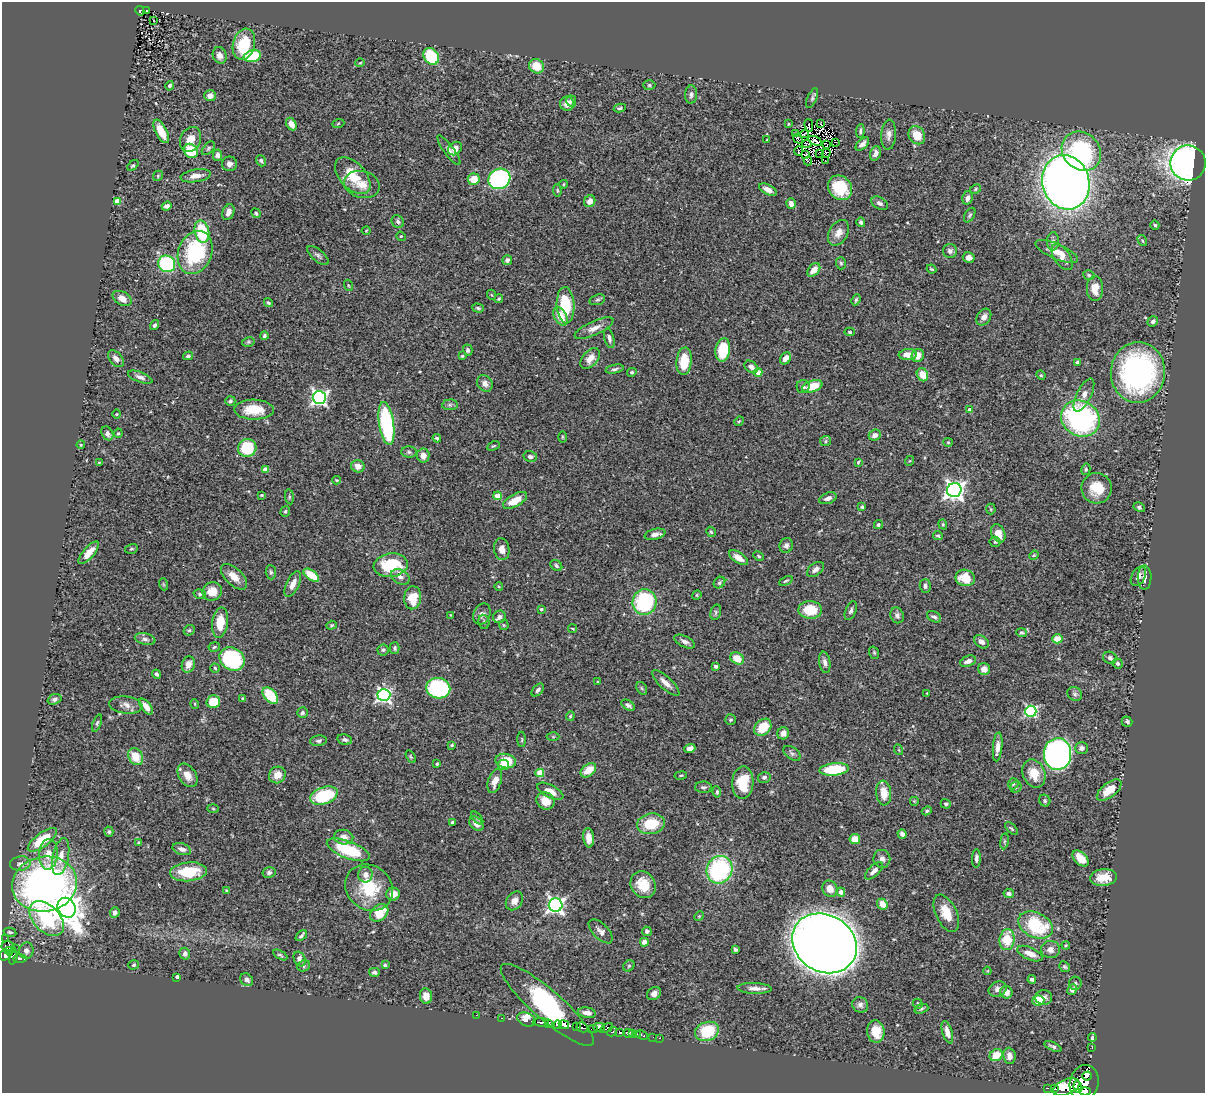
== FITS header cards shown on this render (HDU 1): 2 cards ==
NAXIS1  =                 1203
NAXIS2  =                 1091

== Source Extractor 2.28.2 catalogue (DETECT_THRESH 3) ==
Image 1203 x 1091 px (HDU 1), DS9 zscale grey, 1 PNG px = 1 image px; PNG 1207 x 1095 px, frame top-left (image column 1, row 1091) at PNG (2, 2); each listed source drawn as its Kron ellipse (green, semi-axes under 4 px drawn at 4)
Background 0.716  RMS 0.029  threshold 0.0868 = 3 sigma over >= 5 px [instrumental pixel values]
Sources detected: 440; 3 with non-positive FLUX_AUTO (blend fragments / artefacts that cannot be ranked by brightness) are neither listed nor drawn; the other 437 listed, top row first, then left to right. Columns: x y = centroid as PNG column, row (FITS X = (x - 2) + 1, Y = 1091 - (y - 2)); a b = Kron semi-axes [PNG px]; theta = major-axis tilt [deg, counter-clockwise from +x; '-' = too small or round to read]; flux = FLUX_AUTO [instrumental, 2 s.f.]
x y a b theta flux
146 10 3 3 - 51
140 11 5 3 - 64
153 20 3 2 - 2.5
244 44 16 11 75 76
220 55 8 6 -72 9.6
252 56 9 5 13 100
431 56 9 7 -57 110
360 63 5 3 - 1.5
536 66 8 6 -40 38
649 85 6 5 - 3
170 86 5 4 - 4.7
691 95 9 6 85 5.7
210 96 6 5 - 11
812 98 10 4 67 4.2
571 101 5 5 - 6.6
567 104 7 7 - 14
620 108 6 3 11 3.3
291 124 7 4 -61 17
338 124 6 4 21 2.2
788 124 4 3 - 1.6
820 124 3 2 - 0.8
809 125 6 2 -78 2.9
161 131 13 5 -63 33
860 131 7 3 85 3.4
795 134 3 2 - 2.1
804 134 4 2 - 1.6
889 135 15 7 86 11
917 135 9 7 -56 35
798 139 5 2 - 0.57
191 140 13 10 65 21
767 140 3 3 - 2.4
815 141 7 3 -30 2.9
835 142 3 2 - 1.2
807 144 4 3 - 0.44
827 144 2 2 - 2.4
862 144 8 5 44 7.3
208 148 8 5 46 3.6
455 149 7 6 - 13
449 150 18 5 -54 8.3
191 151 7 6 - 71
799 151 5 2 - 2.1
1081 151 21 18 -45 230
819 153 3 2 - 2.1
826 153 5 3 - 1.2
875 153 7 5 73 10
217 155 5 4 - 9.4
806 155 3 2 - 1.4
825 160 2 2 - 1.9
261 161 6 4 -53 4.1
808 161 4 2 - 2.8
1188 163 18 17 - 920
229 164 7 7 - 9.1
133 166 6 4 43 3.2
158 176 5 4 - 2.2
196 176 15 6 8 16
353 176 22 13 -47 55
474 179 6 5 - 30
499 179 11 10 - 330
1066 182 27 23 -75 2100
362 184 18 13 -13 28
564 184 4 3 - 1.9
840 188 13 11 -49 78
976 189 6 4 30 2.3
557 190 6 4 -84 2.7
768 190 9 5 -28 12
967 198 7 5 77 8.2
118 201 4 4 - 38
590 201 6 5 - 13
880 203 9 5 -30 5.9
791 204 5 4 - 8.1
167 206 5 4 - 7.4
228 212 8 5 67 9.2
256 213 5 4 - 2.8
970 215 8 4 59 3.6
398 222 7 5 -48 3.9
861 222 5 4 - 4.5
1155 225 5 4 - 2.9
366 231 4 4 - 1.8
202 232 11 7 -77 91
838 233 14 9 60 17
401 236 5 4 - 2.4
1142 240 6 3 -59 2.3
1053 241 9 6 88 6.8
950 251 7 7 - 6.9
1057 251 23 7 -24 32
195 252 22 16 69 160
318 256 13 6 -40 6.3
1062 257 15 7 -56 16
969 258 6 5 - 9
507 260 5 5 - 6.8
841 263 6 5 - 3.2
167 264 9 8 - 190
931 269 5 3 - 2.4
814 270 8 5 48 19
1089 275 6 4 -17 3.5
348 285 5 3 - 1.8
1095 288 12 8 90 23
492 295 5 3 - 1.7
122 298 10 6 -29 15
499 299 4 3 - 2.3
597 300 8 5 18 4
856 300 6 3 65 3
268 303 5 3 - 3.2
565 305 18 9 -87 83
478 308 6 3 -16 3.2
560 316 10 6 -59 27
984 317 9 6 55 11
1153 321 5 5 - 5.5
155 325 5 4 - 4.1
594 328 21 7 24 16
850 332 5 4 - 2.8
264 336 4 4 - 4
609 338 10 5 -74 6.1
248 342 6 4 12 3
468 350 6 4 -75 5.1
723 350 12 7 82 74
908 354 9 5 4 18
918 355 6 6 - 15
188 356 5 4 - 3.7
462 356 4 4 - 2.4
786 358 6 5 - 13
116 359 10 6 -51 9.6
590 359 12 7 48 15
684 361 14 7 84 55
1077 362 4 3 - 8.6
751 367 7 5 -35 8.9
615 369 9 4 12 4.6
632 372 5 4 - 3.5
758 372 4 4 - 25
1138 372 30 27 87 410
922 375 7 5 -63 28
1041 375 5 4 - 2.6
140 377 13 5 -21 7.9
485 383 9 7 -53 12
812 386 10 5 17 51
803 387 6 6 - 5.6
1084 395 18 7 63 15
319 398 6 6 - 570
230 401 5 4 - 4.8
450 405 8 5 6 4.6
254 410 20 10 -1 48
970 410 4 4 - 11
117 414 5 3 - 1.6
1080 419 20 17 -29 370
739 421 5 4 - 2.2
386 423 22 7 -81 230
107 433 7 5 -58 9.6
118 433 5 4 - 2.3
875 435 6 5 - 9.5
562 437 5 3 - 1.9
437 438 4 3 - 3.3
825 441 5 5 - 3
948 442 5 4 - 2.2
81 445 4 3 - 2
493 446 6 3 26 2.3
247 448 9 9 - 97
409 452 8 5 -1 4.4
423 455 7 6 - 15
530 457 7 5 -11 5.3
909 461 5 3 - 1.6
99 462 4 2 - 1.2
858 462 3 3 - 2.3
358 466 7 6 - 14
1086 469 6 4 78 3.3
265 470 4 4 - 23
337 480 4 3 - 1.8
1097 488 15 15 - 41
954 490 7 7 - 1100
261 495 3 3 - 2.2
498 496 4 4 - 39
289 497 7 4 -82 2.9
828 498 9 5 21 7.1
515 500 13 6 30 28
862 507 4 3 - 3.8
1139 507 6 4 -29 3.9
991 509 5 5 - 2.2
285 511 5 5 - 3
943 524 5 4 - 2.5
878 525 4 4 - 3.4
711 532 5 4 - 2.6
998 533 10 6 -64 22
655 534 10 5 14 9.9
938 536 5 4 - 2.9
995 542 5 5 - 2.7
786 545 7 6 - 7.7
131 549 6 4 15 3.1
502 549 11 7 -81 14
89 553 14 5 49 21
1034 555 5 4 - 1.8
759 556 5 3 - 2.2
738 558 11 5 -33 15
391 565 17 12 8 100
556 565 6 5 - 4.5
815 569 10 6 37 9.2
271 572 7 5 -87 4
311 575 9 5 -38 48
1138 576 10 6 61 9.1
234 577 16 8 -44 23
400 577 10 7 -31 9.2
965 578 9 8 - 38
1145 578 12 7 89 8.3
786 581 7 3 24 3
719 583 6 5 - 3.9
163 584 6 4 -71 2.2
293 584 14 6 64 15
925 586 7 5 -88 5.4
499 587 4 3 - 1.7
212 591 10 9 - 30
200 594 6 5 - 3.6
697 595 5 4 - 2
413 598 11 8 85 45
644 602 13 12 - 190
541 609 4 3 - 2.5
810 610 12 9 -1 54
851 611 10 5 68 5.2
716 612 8 5 74 4.1
482 614 11 8 65 8.1
451 615 3 3 - 1.6
897 615 8 6 -71 5.8
499 617 6 6 - 7.9
934 617 7 5 -29 5.7
484 622 7 5 -79 4.1
220 623 15 8 82 40
331 625 5 4 - 2.5
504 625 5 5 - 2.2
572 629 4 3 - 2.1
189 630 6 5 - 2.5
1022 633 5 4 - 2.7
145 639 10 5 -11 7
1057 639 5 4 - 28
685 641 11 5 -26 7.1
981 642 8 5 -37 8.9
214 647 6 4 9 2.9
395 648 6 5 - 3.6
383 650 5 5 - 3.4
874 653 6 4 -70 2.9
737 658 7 6 - 25
1110 658 7 6 - 4.9
232 659 13 11 -35 230
968 661 8 5 20 11
825 662 11 5 -80 7.8
1118 663 5 5 - 4.9
188 664 8 6 73 16
716 666 4 4 - 4.4
215 668 5 4 - 2.6
984 669 6 6 - 12
156 674 4 4 - 4.5
597 682 3 2 - 1.6
666 683 17 6 -42 14
438 688 12 10 -11 180
642 688 7 5 -59 3.1
538 690 7 4 47 5.3
927 693 3 2 - 1.4
1075 694 8 6 -35 5.2
270 695 9 6 -46 72
384 695 6 6 - 460
243 698 4 3 - 2.3
54 699 7 5 19 5.3
213 702 7 6 - 56
195 704 5 3 - 1.6
126 705 17 8 -7 12
628 705 7 4 -31 6
146 707 9 4 -52 13
1031 711 6 5 - 260
302 713 5 5 - 3.8
570 716 5 4 - 2.5
730 720 5 5 - 3.4
1127 722 5 5 - 4.2
97 723 9 4 69 3.4
763 727 10 7 46 46
783 733 6 5 - 10
553 737 6 4 0 2.7
522 739 8 3 -89 2.6
345 740 7 5 -13 5.3
318 741 8 5 7 4.6
452 745 4 4 - 2.4
998 747 14 4 85 13
1081 748 6 6 - 7.3
690 749 5 4 - 11
899 750 5 3 - 1.8
792 753 10 5 -36 4.7
1057 754 16 13 -89 620
136 757 9 7 -58 35
411 757 7 4 -58 2.4
506 761 10 7 -12 50
437 764 4 3 - 2.5
503 765 5 5 - 20
834 769 15 6 5 98
588 770 9 6 37 31
540 773 4 4 - 54
1034 773 14 11 -67 33
187 775 13 8 -56 18
277 775 8 8 - 19
681 776 6 3 9 2.2
764 777 6 5 - 5.3
495 781 12 6 71 19
743 783 16 10 87 58
1013 784 5 5 - 3
704 787 8 5 -2 4.8
1016 787 6 5 - 3.5
1109 790 15 7 38 33
550 791 14 6 -27 18
717 792 6 4 -83 3.1
884 793 12 7 -84 29
324 796 14 8 19 140
545 801 9 8 - 21
914 801 5 5 - 2.2
1045 801 6 5 - 3.8
946 804 5 4 - 3.7
213 809 6 4 -2 2.6
927 811 5 4 - 3
477 818 8 4 -49 3.4
452 822 3 3 - 3
476 824 8 6 -46 15
651 824 14 10 10 64
1012 829 8 3 -45 3
109 832 5 4 - 3.1
902 834 5 4 - 6.4
344 837 9 7 -8 15
589 838 9 5 -84 16
855 839 5 5 - 23
42 840 17 7 37 66
1004 841 8 4 82 3.6
139 843 4 3 - 3
182 849 9 5 -17 11
348 850 23 8 -21 100
48 854 15 9 87 23
61 857 19 8 78 22
976 858 9 4 88 5.8
1080 858 10 6 -45 28
882 859 9 8 - 9.8
20 864 10 7 8 8.8
719 870 14 12 61 240
874 871 11 5 44 11
188 872 18 9 5 77
269 873 6 5 - 5.3
365 875 8 7 - 13
1103 877 13 8 6 27
45 884 32 27 11 820
643 885 14 12 -56 44
369 888 25 22 -39 85
830 889 8 7 - 19
226 890 4 3 - 2.1
841 892 4 4 - 12
1009 893 5 4 - 6
393 894 6 6 - 14
514 901 10 7 54 13
882 904 6 5 - 19
556 905 7 7 - 700
67 908 10 8 -60 2900
115 913 5 5 - 7.9
379 913 10 7 42 39
946 913 20 10 -65 37
699 916 5 4 - 2.2
47 919 21 13 -46 170
1035 925 18 12 -26 120
601 931 15 7 -45 11
647 931 5 4 - 4
10 932 6 4 -13 3.5
301 936 6 3 40 3.7
6 938 2 2 - 6.1
1007 940 10 7 83 53
644 942 4 4 - 18
824 943 34 28 -32 3000
1066 945 4 3 - 1.8
8 947 7 6 - 270
15 948 2 2 - 4.6
735 950 4 3 - 3.4
1050 950 9 8 - 12
9 951 4 2 - 150
26 951 8 7 - 7.7
185 954 6 5 - 6.4
1030 954 13 6 -23 21
5 955 6 5 - 340
280 955 8 3 -29 3.3
13 956 8 3 83 37
20 959 6 3 3 110
300 959 8 5 -65 8
134 965 5 4 - 2.9
385 965 3 3 - 3.2
304 966 6 5 - 3.8
629 966 6 5 - 3.2
1065 967 6 5 - 3.3
987 971 4 4 - 1.8
374 972 5 4 - 4.4
177 977 4 4 - 9.2
1032 979 4 3 - 5.4
247 980 7 5 -38 7.3
1075 983 6 6 - 4.3
755 988 17 5 -2 12
998 989 9 7 25 9.7
1072 990 6 5 - 9.8
1006 992 6 6 - 13
654 993 7 6 - 8.8
426 996 8 6 -80 19
1044 997 8 7 - 9.6
1038 1000 6 5 - 43
918 1004 5 4 - 3
547 1005 60 15 -41 510
860 1005 8 7 - 7.5
921 1009 7 4 20 3.3
587 1013 9 5 -9 11
476 1015 2 2 - 7.4
501 1018 3 2 - 15
526 1019 9 6 -24 73
541 1022 8 3 -1 720
549 1023 4 3 - 460
558 1025 4 3 - 180
564 1025 5 4 - 1100
576 1027 3 3 - 120
582 1027 6 5 - 350
599 1027 6 4 -1 34
607 1028 7 3 32 270
593 1029 5 2 - 39
707 1031 12 9 21 91
612 1032 5 3 - 160
620 1032 4 3 - 210
876 1032 11 8 -83 36
947 1032 11 5 -73 15
628 1033 4 4 - 720
633 1033 3 3 - 180
637 1035 3 2 - 18
642 1035 6 3 -24 38
653 1037 2 2 - 9.5
1092 1037 4 3 - 3.8
659 1038 3 2 - 17
1053 1046 9 3 -25 4.7
1092 1047 2 2 - 1.5
996 1055 7 5 35 32
1009 1056 8 6 -82 12
1087 1076 4 3 - 280
1084 1083 18 14 75 4800
1066 1087 14 7 23 2900
1078 1087 6 4 -81 950
1048 1088 4 2 - 38
1055 1089 3 3 - 190
1085 1091 5 3 - 960
At the frame edge (FLAGS 8, measured only in part): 1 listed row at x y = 1085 1091
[3 non-positive-flux detections neither listed nor drawn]